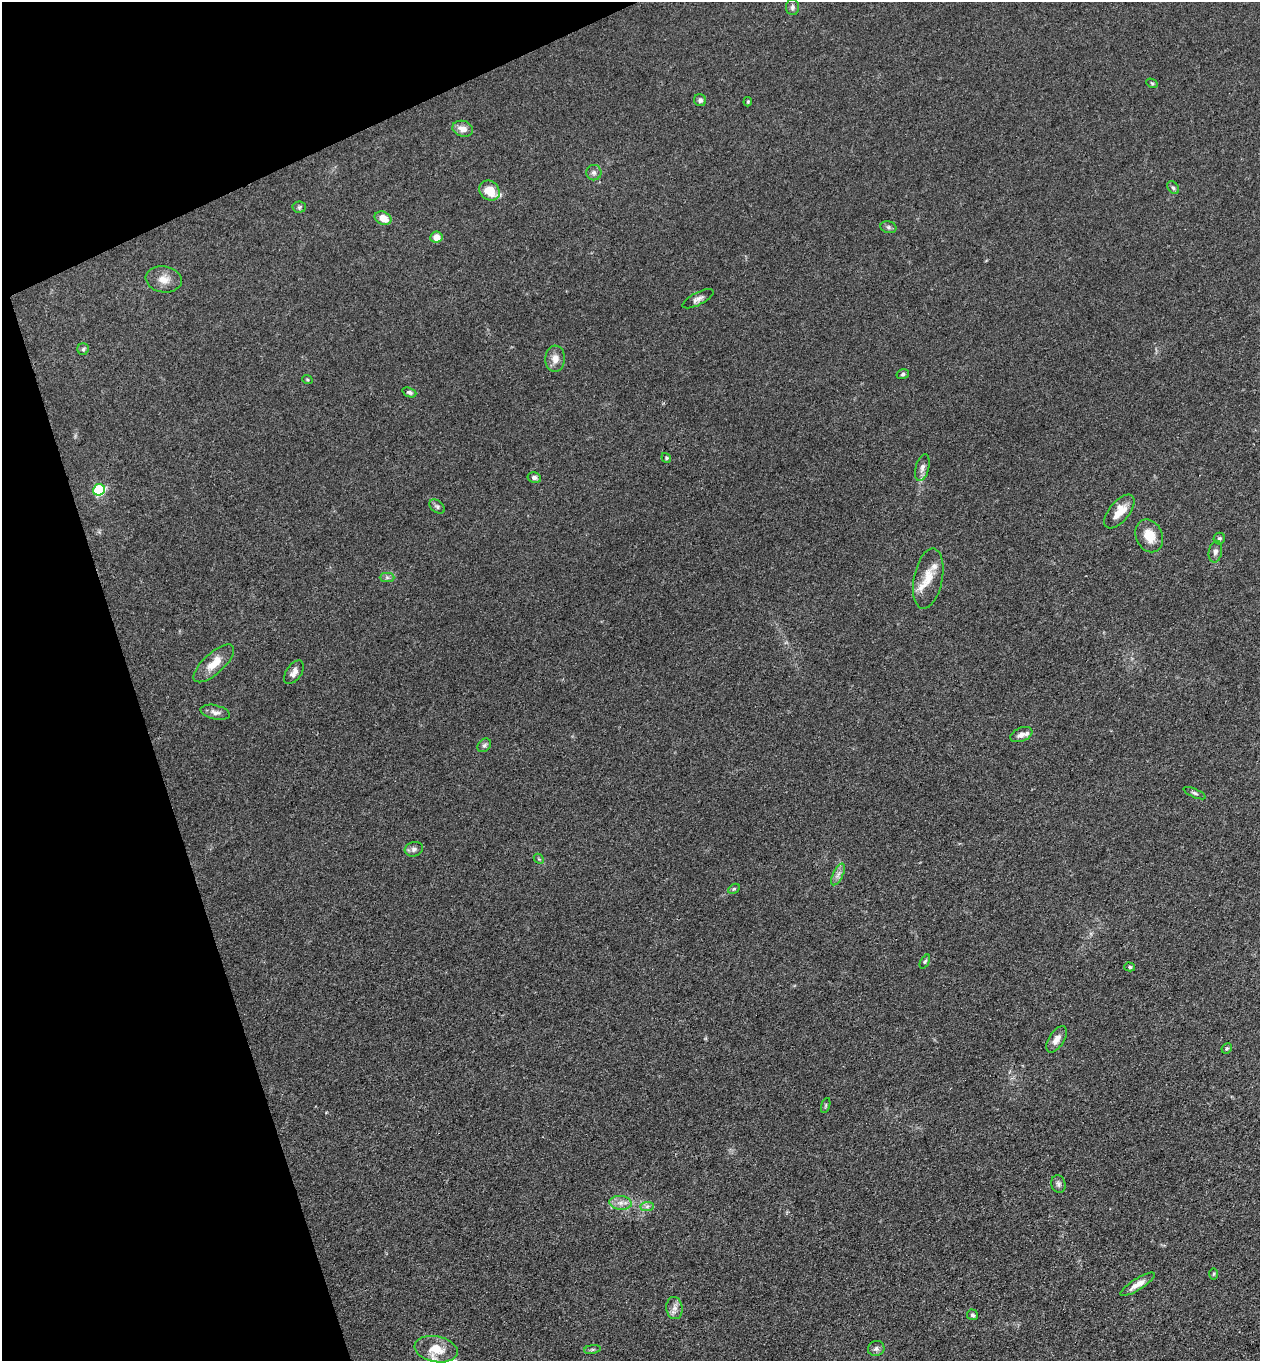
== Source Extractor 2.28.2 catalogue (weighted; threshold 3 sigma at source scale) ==
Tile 5 of 4 x 4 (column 1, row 2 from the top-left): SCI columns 301-1558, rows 2776-4134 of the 5504 x 5548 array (HDU 1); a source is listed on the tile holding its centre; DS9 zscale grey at full resolution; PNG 1262 x 1363 px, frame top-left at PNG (2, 2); each listed source drawn as its Kron ellipse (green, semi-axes under 4 px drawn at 4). Shown black and unused: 17% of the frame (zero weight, under 3 of 4 exposures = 5% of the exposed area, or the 3 px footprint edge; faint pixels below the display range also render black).
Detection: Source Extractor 2.28.2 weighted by HDU 2 'WHT'; one run over the whole footprint, this tile lists its part. Background 0.0936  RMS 0.0064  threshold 0.0286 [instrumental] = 3 sigma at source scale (4.5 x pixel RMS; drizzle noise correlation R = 1.50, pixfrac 1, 0.05/0.05 arcsec/px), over >= 5 px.
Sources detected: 60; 5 inside a brighter listed object's ellipse — not listed separately; the other 55 listed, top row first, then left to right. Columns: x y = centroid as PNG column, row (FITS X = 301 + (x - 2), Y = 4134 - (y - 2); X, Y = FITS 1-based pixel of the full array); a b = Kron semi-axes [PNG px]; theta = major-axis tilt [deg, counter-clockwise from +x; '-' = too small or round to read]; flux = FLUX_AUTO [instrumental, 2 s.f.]
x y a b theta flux
792 7 8 6 90 1.6
1152 83 6 4 -30 0.76
700 100 6 6 - 2
748 102 5 4 - 0.77
463 129 10 7 -15 5
594 173 8 7 - 2
1173 188 7 5 -50 1.3
489 190 11 9 -40 12
299 207 7 5 4 1.2
383 218 9 6 -25 7.4
888 227 8 6 -16 1.5
436 237 6 5 - 6.4
164 279 18 13 -9 6.8
698 299 17 6 27 2.9
83 349 6 5 - 1.2
555 359 13 10 87 5.3
903 374 6 5 - 1.1
307 379 5 3 - 0.64
409 392 7 4 -21 1.3
666 458 5 4 - 0.84
922 468 13 6 75 3.1
534 477 7 5 -10 1.9
99 490 6 5 - 63
437 507 9 6 -38 1.5
1119 511 20 10 50 9.2
1149 536 17 13 -66 11
1219 539 6 5 - 1.2
1215 552 11 6 79 2.4
387 577 7 4 0 1.5
928 579 30 14 79 12
214 663 26 10 42 10
294 672 13 7 56 3.7
215 712 15 7 -13 3
1021 735 11 7 22 3.5
484 745 8 6 44 1.5
1195 793 12 3 -24 1.3
414 849 9 7 17 2
539 859 6 4 -43 0.82
838 874 12 5 63 2.6
734 889 6 4 29 0.83
925 961 8 4 62 1
1130 967 5 4 - 1
1056 1039 15 7 58 5
1227 1048 5 4 - 0.84
826 1105 8 3 71 0.8
1058 1184 9 7 -76 1.9
620 1203 11 7 -6 3.8
647 1207 7 4 1 1.5
1214 1274 6 4 89 0.76
1137 1284 20 5 32 5.4
674 1308 11 8 -83 3.4
972 1315 5 5 - 1.2
876 1348 8 7 - 2.1
436 1349 22 13 -10 12
592 1349 8 4 9 1.3